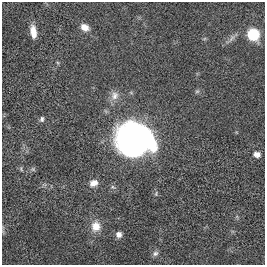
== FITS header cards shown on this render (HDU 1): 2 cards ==
NAXIS1  =                  263
NAXIS2  =                  263

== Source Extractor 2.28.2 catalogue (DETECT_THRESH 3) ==
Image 263 x 263 px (HDU 1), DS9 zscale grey, 1 PNG px = 1 image px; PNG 267 x 267 px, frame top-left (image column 1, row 263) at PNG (2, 2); no overlay
Background 0.00203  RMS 0.037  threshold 0.111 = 3 sigma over >= 5 px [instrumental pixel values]
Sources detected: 15; all 15 listed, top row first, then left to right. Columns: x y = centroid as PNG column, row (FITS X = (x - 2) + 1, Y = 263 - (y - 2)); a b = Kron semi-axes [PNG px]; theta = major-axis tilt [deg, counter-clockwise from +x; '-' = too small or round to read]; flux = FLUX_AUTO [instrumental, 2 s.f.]
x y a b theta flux
85 27 10 8 -30 19
33 32 13 6 -82 27
253 34 7 7 - 210
232 38 12 6 56 10
197 91 7 4 1 4
115 96 12 11 - 19
42 119 7 5 83 5.5
134 138 23 21 -12 2200
257 154 8 6 -10 13
33 169 6 5 - 4.1
93 183 11 8 20 16
156 194 8 3 85 3.4
96 226 13 12 - 31
119 234 7 7 - 12
155 253 8 7 - 7.5